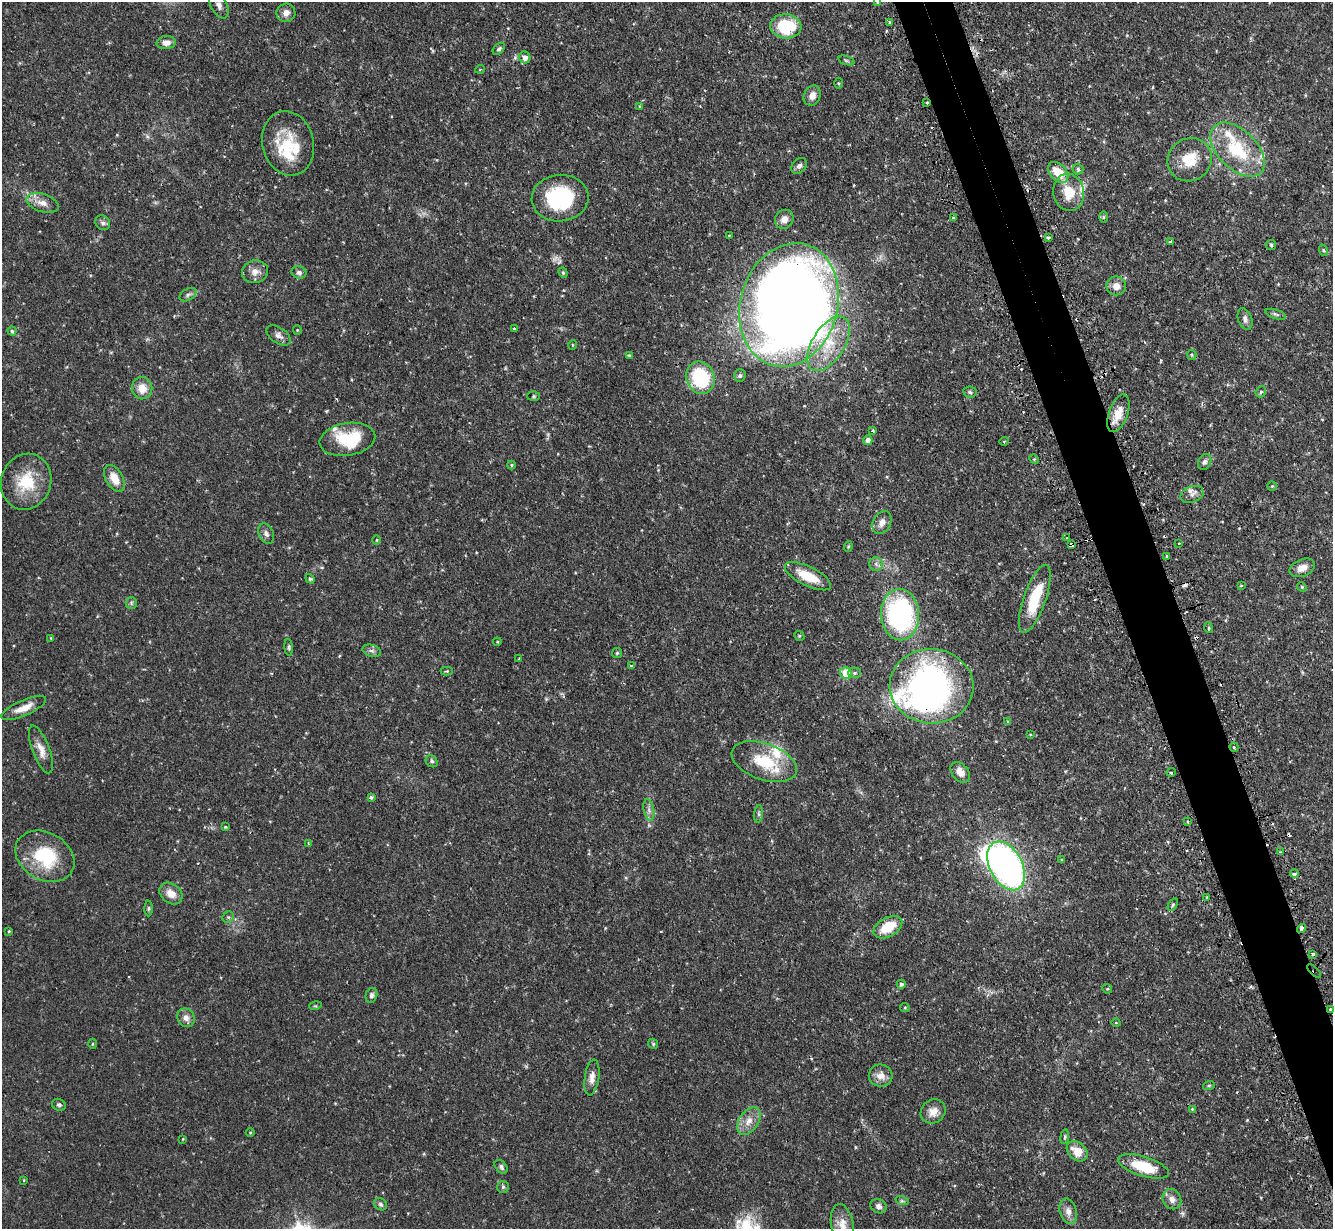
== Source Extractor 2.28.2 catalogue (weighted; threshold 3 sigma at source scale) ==
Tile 6 of 4 x 4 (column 2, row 2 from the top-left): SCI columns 1369-2699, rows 2627-3853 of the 5400 x 5380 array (HDU 1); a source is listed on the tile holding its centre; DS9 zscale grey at full resolution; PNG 1335 x 1231 px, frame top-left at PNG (2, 2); each listed source drawn as its Kron ellipse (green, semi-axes under 4 px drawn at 4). Shown black and unused: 4% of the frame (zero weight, under 2 of 3 exposures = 4% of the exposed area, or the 3 px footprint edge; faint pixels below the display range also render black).
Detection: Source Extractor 2.28.2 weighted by HDU 2 'WHT'; one run over the whole footprint, this tile lists its part. Background 0.0818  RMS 0.0055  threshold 0.025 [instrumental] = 3 sigma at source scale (4.5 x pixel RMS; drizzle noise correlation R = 1.50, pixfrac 1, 0.05/0.05 arcsec/px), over >= 5 px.
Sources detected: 181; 4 inside a brighter object's white glare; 13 cosmic-ray / hot-pixel residue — neither listed nor drawn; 7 inside a brighter listed object's ellipse — not listed separately; the other 157 listed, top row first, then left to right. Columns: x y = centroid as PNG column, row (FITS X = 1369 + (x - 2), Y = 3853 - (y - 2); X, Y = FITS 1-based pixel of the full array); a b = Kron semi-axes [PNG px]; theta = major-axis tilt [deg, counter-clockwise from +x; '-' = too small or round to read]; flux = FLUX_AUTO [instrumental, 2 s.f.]
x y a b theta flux
877 2 3 3 - 1.7
219 5 14 8 -62 2.9
286 13 9 9 - 3.4
889 22 3 3 - 0.88
786 26 15 12 -6 27
166 43 9 6 5 3.3
499 49 7 4 44 1.1
525 57 6 5 - 2.6
846 60 8 3 -19 0.93
480 69 5 3 - 0.41
839 83 5 3 - 0.54
812 96 10 8 66 3.6
927 103 3 3 - 1.4
639 106 3 3 - 0.62
288 143 32 25 -76 20
1237 150 33 19 -45 31
1190 160 23 21 39 15
799 166 9 6 46 1.9
1078 169 5 5 - 0.95
1058 172 12 8 -46 11
1069 192 19 15 -79 13
560 198 28 23 6 42
42 203 17 9 -18 4.8
1104 217 6 4 90 0.69
953 218 3 3 - 0.75
784 219 10 9 - 3.6
103 223 8 7 - 1.8
729 235 3 2 - 0.55
1048 238 4 3 - 0.76
1170 242 4 3 - 1.8
1271 245 5 5 - 0.8
1323 250 6 3 -70 0.58
255 272 13 11 12 4.2
299 272 7 6 - 1.6
563 273 5 4 - 0.75
1116 286 9 9 - 4.8
188 295 9 5 31 1.6
789 305 63 49 73 900
1276 314 10 4 -18 1.1
1245 319 11 7 -72 2.1
514 329 4 3 - 0.56
297 330 4 4 - 0.54
12 331 4 4 - 0.77
278 335 13 8 -35 2.6
829 344 30 16 58 20
572 345 5 3 - 0.43
629 355 4 3 - 0.72
1192 355 5 4 - 0.77
740 376 6 5 - 1
700 378 16 14 -65 39
142 388 11 10 - 6.4
970 392 7 5 -7 1.1
1261 392 6 5 - 0.77
533 396 6 5 - 0.72
1118 413 20 9 70 7.9
873 430 3 3 - 0.66
347 439 28 16 9 24
868 440 5 4 - 2.3
1004 441 5 3 - 0.4
1034 459 5 4 - 0.56
1205 462 8 6 65 1.6
511 465 4 4 - 0.65
114 478 14 8 -61 6.6
26 482 28 25 72 21
1272 486 5 4 - 0.65
1192 494 12 8 21 2.9
882 522 12 9 64 3.5
266 534 10 7 -66 2
1067 538 2 2 - 0.47
377 540 5 3 - 0.53
1179 543 3 2 - 0.84
1071 545 4 4 - 9
848 546 5 4 - 0.69
1167 556 3 3 - 1.1
876 564 7 6 - 1.7
1302 568 13 8 22 4.4
808 576 25 9 -26 15
310 579 5 4 - 0.87
1241 586 3 3 - 0.69
1302 587 5 4 - 0.66
1035 599 36 11 71 21
131 603 6 5 - 1.1
900 615 26 19 -88 92
1209 628 5 3 - 0.66
799 636 5 5 - 0.79
51 638 4 4 - 0.53
497 642 4 4 - 0.56
289 647 8 4 -86 0.9
372 651 9 6 -17 1.7
617 653 5 5 - 0.74
519 659 3 3 - 0.61
631 666 4 3 - 0.65
447 671 6 4 0 0.58
846 673 6 5 - 18
855 673 6 5 - 1.2
931 686 42 37 -3 180
24 708 24 7 23 6.5
1008 722 4 4 - 0.58
1030 735 4 3 - 0.37
1234 747 5 4 - 1.2
41 749 25 8 -69 5.4
432 761 6 5 - 1.1
764 762 34 18 -19 22
960 772 11 8 -51 4
1171 772 4 3 - 0.52
371 798 4 3 - 0.99
649 810 11 5 -78 2
759 814 9 4 82 1.1
1187 821 4 3 - 1.5
225 827 4 4 - 0.55
308 843 4 2 - 0.47
1280 852 3 3 - 0.64
45 856 31 23 -30 31
1062 860 4 4 - 0.7
1006 866 26 16 -62 190
1295 874 4 3 - 3
171 893 12 9 -39 5.9
1207 897 3 3 - 0.75
1173 904 7 4 58 0.86
149 908 8 4 89 0.86
228 917 6 5 - 0.92
888 927 16 9 29 15
1302 929 4 4 - 1.5
9 931 4 3 - 0.58
1313 954 4 3 - 1.4
1314 971 9 3 -44 1.5
901 984 4 4 - 1.3
1107 989 5 4 - 0.72
371 995 7 5 76 1.7
315 1006 6 4 16 0.64
905 1008 5 4 - 0.62
1330 1009 3 2 - 0.57
186 1018 9 8 - 2.9
1116 1023 4 3 - 0.44
92 1044 5 3 - 0.61
653 1044 5 4 - 0.7
881 1076 12 11 - 5
592 1077 18 7 82 3.9
1209 1085 6 4 19 0.6
59 1105 7 5 -23 1.3
1192 1109 3 3 - 0.43
933 1111 13 11 37 4.8
749 1121 15 9 56 5.4
250 1132 4 3 - 0.48
1065 1137 7 3 82 0.82
183 1139 4 2 - 0.37
1077 1151 12 8 -41 8.3
1143 1166 26 10 -17 20
501 1167 8 5 -50 1.4
24 1180 4 3 - 0.45
503 1187 6 6 - 1.1
1172 1199 10 9 - 4
902 1201 7 4 -18 0.93
380 1204 7 5 -33 1.2
879 1206 8 7 - 2
1068 1211 13 8 -73 3.5
842 1225 21 11 -80 6.2
Overlapping masked pixels (flux is a lower limit): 4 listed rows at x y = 927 103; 1071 545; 931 686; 1314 971
Isophote crosses this tile's border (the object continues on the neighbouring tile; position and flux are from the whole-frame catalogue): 3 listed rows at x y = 877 2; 219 5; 842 1225